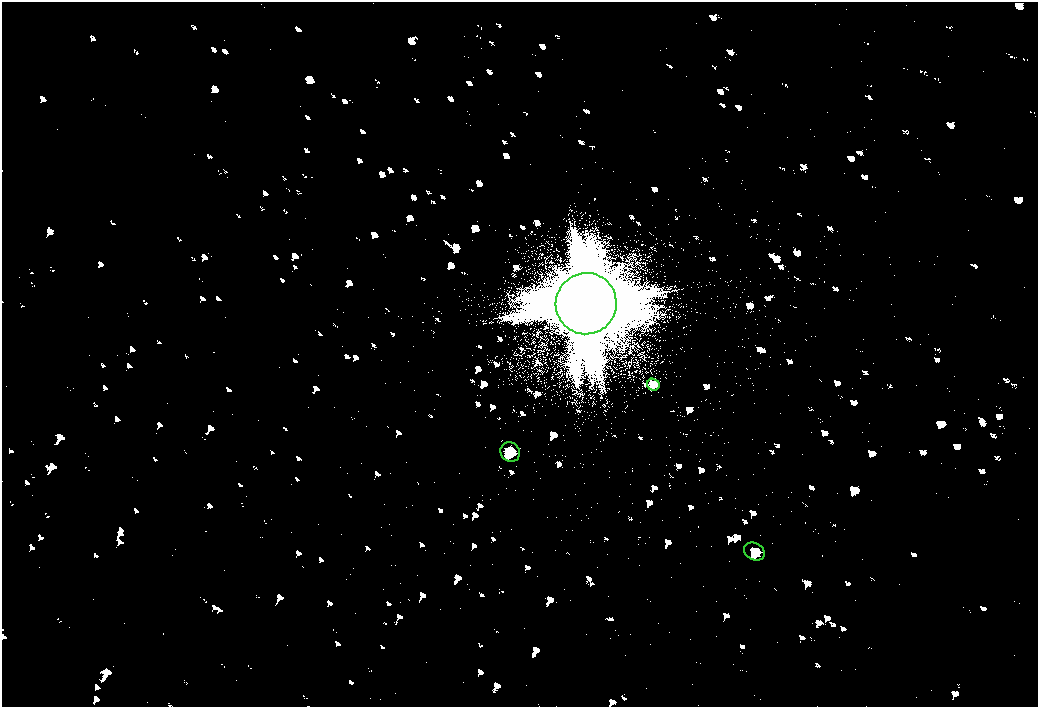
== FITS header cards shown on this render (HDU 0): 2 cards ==
NAXIS1  =                 2072
NAXIS2  =                 1410

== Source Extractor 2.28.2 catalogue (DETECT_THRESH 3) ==
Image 2072 x 1410 px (HDU 0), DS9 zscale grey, zoomed out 1/2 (1 PNG px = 2 x 2 image px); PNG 1040 x 709 px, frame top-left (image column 1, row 1410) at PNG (2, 2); each listed source drawn as its Kron ellipse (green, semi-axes under 4 px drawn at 4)
Background 80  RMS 28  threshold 83.2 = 3 sigma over >= 5 px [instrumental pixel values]
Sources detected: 4; all 4 listed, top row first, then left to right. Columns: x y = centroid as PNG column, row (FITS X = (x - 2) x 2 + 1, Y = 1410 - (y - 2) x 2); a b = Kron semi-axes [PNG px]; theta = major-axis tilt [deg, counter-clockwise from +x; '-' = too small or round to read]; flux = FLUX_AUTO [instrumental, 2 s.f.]
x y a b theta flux
586 304 31 30 - 410000
653 385 6 6 - 14000
510 452 10 9 - 34000
754 551 11 8 -29 33000